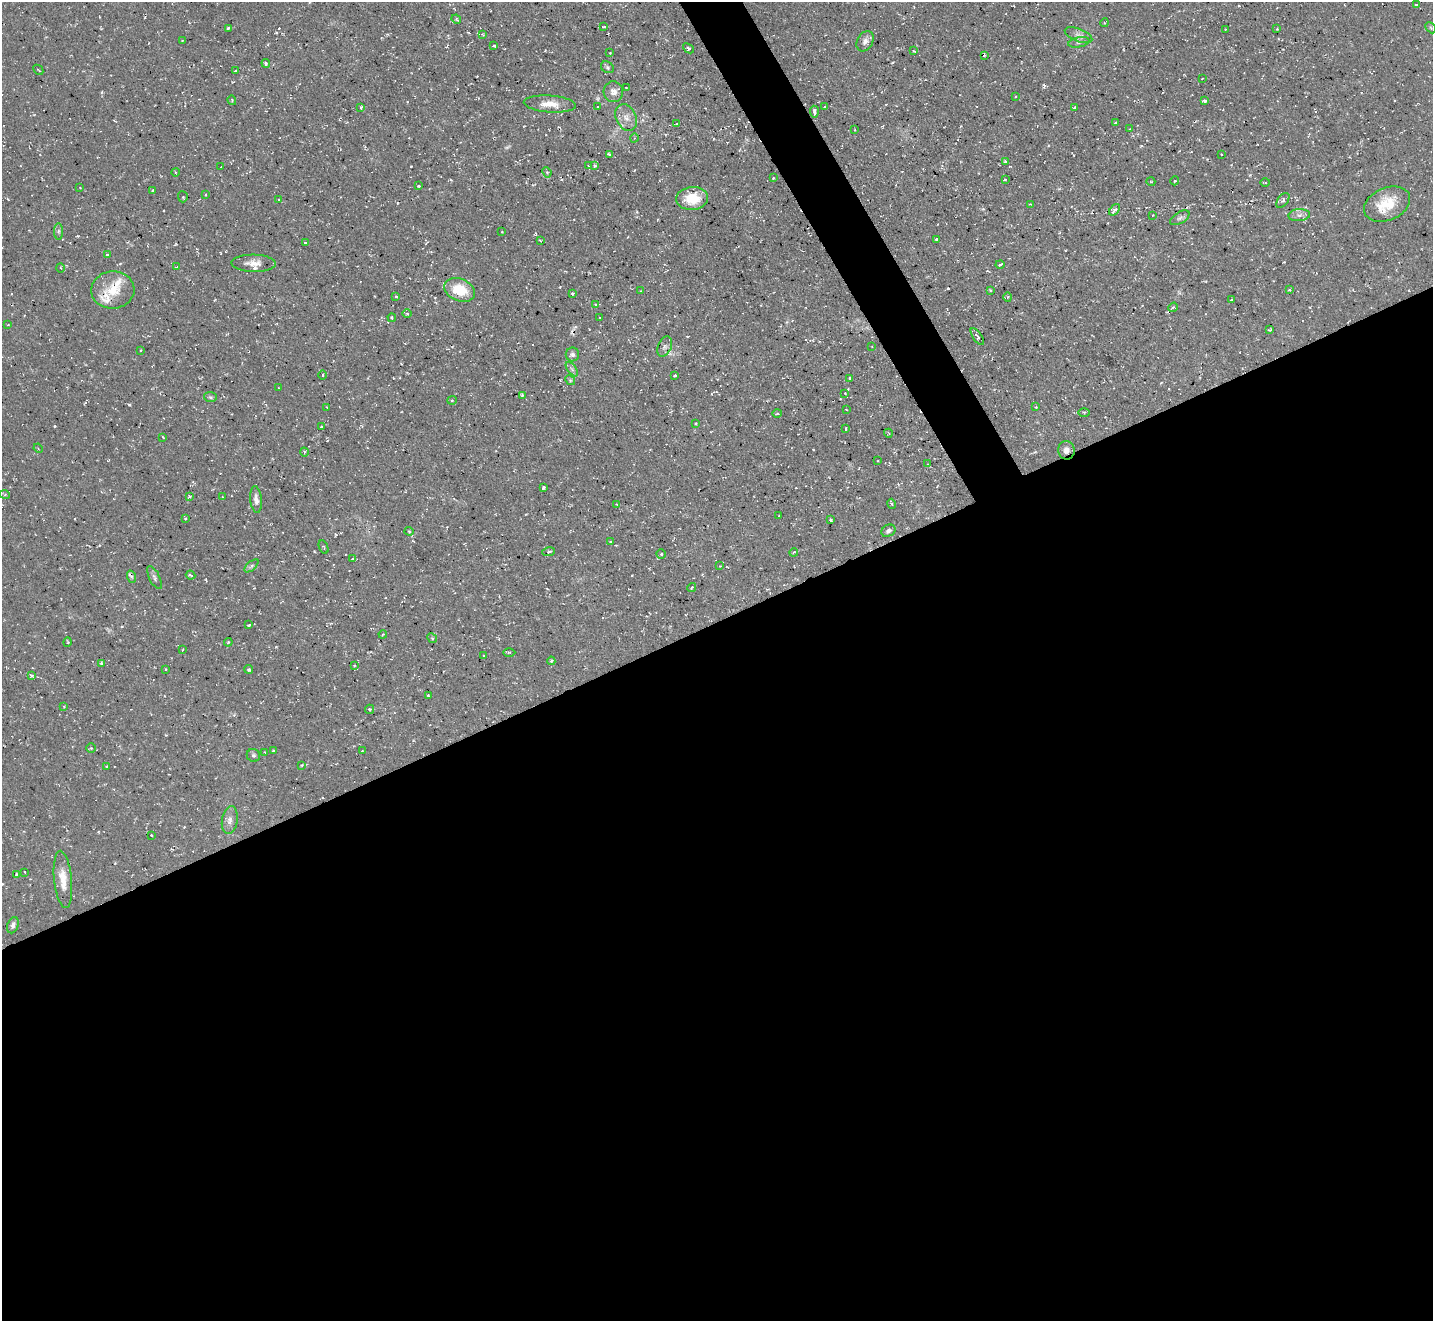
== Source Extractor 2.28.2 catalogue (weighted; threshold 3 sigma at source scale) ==
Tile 15 of 4 x 4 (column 3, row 4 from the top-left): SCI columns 2865-4295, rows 288-1606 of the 5727 x 5714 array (HDU 1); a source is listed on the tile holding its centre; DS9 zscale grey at full resolution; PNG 1435 x 1323 px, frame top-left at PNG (2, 2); each listed source drawn as its Kron ellipse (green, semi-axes under 4 px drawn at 4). Shown black and unused: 55% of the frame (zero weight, under 2 of 3 exposures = <1% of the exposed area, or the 3 px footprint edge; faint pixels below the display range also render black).
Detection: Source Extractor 2.28.2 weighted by HDU 2 'WHT'; one run over the whole footprint, this tile lists its part. Background 0.0548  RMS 0.0065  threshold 0.0293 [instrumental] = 3 sigma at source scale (4.5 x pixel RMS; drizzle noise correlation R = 1.50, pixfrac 1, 0.05/0.05 arcsec/px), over >= 5 px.
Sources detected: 207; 1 too faint to see at this stretch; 26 cosmic-ray / hot-pixel residue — neither listed nor drawn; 3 inside a brighter listed object's ellipse — not listed separately; the other 177 listed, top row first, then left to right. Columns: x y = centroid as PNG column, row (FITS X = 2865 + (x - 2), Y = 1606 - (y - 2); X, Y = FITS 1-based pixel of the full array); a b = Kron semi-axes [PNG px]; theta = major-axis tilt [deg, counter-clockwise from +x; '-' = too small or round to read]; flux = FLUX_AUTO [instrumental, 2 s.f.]
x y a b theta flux
1416 5 4 3 - 1.2
456 19 5 3 - 0.67
1104 23 4 3 - 0.7
604 27 3 2 - 0.58
228 28 3 3 - 1.1
1431 28 6 4 -47 1
1277 29 3 3 - 0.43
1225 30 3 2 - 0.48
482 34 4 4 - 1
1078 35 14 6 -21 3.7
182 41 3 2 - 0.32
865 41 10 7 60 3.2
1079 42 11 5 12 2.1
494 45 3 3 - 1.8
688 48 6 4 -42 1.5
913 51 3 2 - 0.86
610 53 2 2 - 0.37
985 55 3 2 - 0.77
266 63 4 4 - 1.7
607 67 7 5 -35 1.3
38 70 6 2 -45 0.49
235 71 3 2 - 0.6
1202 78 3 2 - 0.61
626 88 3 2 - 0.69
613 92 10 10 - 4.5
1015 97 3 2 - 0.5
232 100 5 3 - 0.79
1205 101 4 3 - 1.9
550 104 26 8 -4 8.9
825 106 3 3 - 1.3
361 107 3 2 - 1.3
598 107 4 3 - 0.7
1074 107 3 3 - 2.9
814 112 6 3 -85 4
626 118 14 10 -63 5.7
1116 123 3 3 - 1.5
677 124 3 2 - 0.81
1129 129 3 2 - 0.61
855 130 4 3 - 0.6
634 138 4 3 - 0.6
1221 154 2 2 - 0.44
609 155 4 3 - 1.4
1005 161 3 3 - 1.6
589 165 3 3 - 0.72
595 166 3 3 - 1.3
221 167 2 2 - 0.38
175 172 4 3 - 0.61
547 172 5 4 - 1.2
773 178 3 3 - 0.49
1005 179 3 2 - 0.64
1175 181 4 4 - 0.86
1151 182 4 3 - 0.53
1265 182 5 3 - 0.6
419 186 3 3 - 1.1
80 188 3 2 - 0.38
153 191 3 3 - 2
206 195 3 2 - 0.53
183 197 5 5 - 0.84
692 198 16 11 6 18
279 199 4 3 - 0.63
1283 200 8 5 53 2.1
1030 204 3 3 - 0.49
1387 204 24 16 24 17
1114 210 6 4 50 2.6
1153 215 3 3 - 0.41
1299 215 11 6 4 2.7
1180 218 11 5 32 2
58 231 8 4 89 1.4
502 232 3 2 - 0.75
936 239 3 2 - 0.78
540 240 3 2 - 0.6
305 243 3 2 - 1.1
107 255 3 3 - 0.98
254 263 22 8 -1 6.4
1000 265 4 3 - 2.5
177 267 3 2 - 0.73
60 268 4 4 - 0.83
113 290 21 18 4 16
459 290 16 11 -21 19
990 290 3 3 - 0.72
1289 290 3 3 - 0.98
640 291 3 2 - 0.57
573 293 3 3 - 0.97
396 296 4 2 - 0.5
1008 297 4 4 - 0.78
1231 300 3 3 - 1.3
595 304 4 3 - 0.49
1173 307 5 4 - 1.2
407 313 4 3 - 0.65
600 317 3 2 - 0.43
392 318 4 3 - 0.72
8 325 3 2 - 0.69
1270 330 4 3 - 0.91
977 336 10 4 -55 1.8
872 346 2 2 - 0.52
665 347 11 6 67 2.7
140 351 3 2 - 0.54
572 354 7 6 - 2.2
572 369 8 4 -53 1.8
323 375 4 3 - 0.7
675 375 3 3 - 1.2
850 378 3 3 - 1.2
570 380 5 4 - 0.89
279 388 3 3 - 0.78
845 393 4 3 - 0.66
522 395 3 3 - 0.88
210 397 6 5 - 1.2
452 400 5 4 - 0.77
327 407 3 2 - 0.49
1036 407 3 3 - 0.75
846 409 3 2 - 0.39
1084 412 5 4 - 0.86
777 413 4 4 - 0.98
696 423 3 2 - 0.79
321 427 3 3 - 0.89
846 429 3 3 - 1.2
888 433 4 3 - 0.54
163 437 4 2 - 0.54
38 448 5 4 - 0.65
1066 450 9 8 - 3.9
304 452 4 3 - 0.72
878 461 3 2 - 0.59
928 464 4 3 - 0.62
543 488 3 3 - 1.1
5 495 5 3 - 0.75
189 497 4 3 - 1.2
222 497 3 3 - 0.63
256 499 13 5 -84 3.4
616 504 3 2 - 0.39
892 504 5 3 - 0.79
779 516 3 2 - 0.7
185 519 4 3 - 0.63
830 520 3 3 - 0.78
409 531 4 4 - 0.7
888 531 7 5 29 2
610 542 4 3 - 1.1
324 547 7 3 -65 0.68
548 552 6 4 9 1.1
794 552 4 3 - 0.7
661 554 4 4 - 0.84
352 559 4 3 - 0.73
252 566 9 4 42 1.6
720 566 3 3 - 0.42
191 575 5 3 - 1
132 577 6 4 -71 1
154 578 12 5 -64 1.8
692 587 5 3 - 0.68
249 625 4 2 - 1.4
383 634 4 3 - 0.54
432 638 5 4 - 0.86
68 642 5 3 - 0.6
228 642 4 4 - 0.87
182 650 2 2 - 0.54
509 652 6 4 0 0.84
484 656 3 3 - 2.9
551 661 4 3 - 0.89
101 663 3 2 - 0.85
354 666 3 2 - 0.49
166 669 3 3 - 0.62
249 669 4 3 - 0.81
32 676 4 3 - 3.9
428 695 3 2 - 0.81
64 707 4 3 - 0.88
369 709 5 4 - 1
91 748 4 4 - 0.86
273 751 3 3 - 0.71
362 751 3 2 - 0.35
265 752 3 2 - 0.56
253 755 7 6 - 1.5
302 765 3 3 - 0.73
106 767 4 3 - 0.88
230 820 14 7 81 3.9
151 835 2 2 - 0.61
24 872 4 2 - 0.59
17 875 3 3 - 0.85
63 879 29 9 -84 9.2
13 925 8 5 72 2.1
Overlapping masked pixels (flux is a lower limit): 1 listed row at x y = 1066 450
Unlisted compact peaks at least as high as the median listed source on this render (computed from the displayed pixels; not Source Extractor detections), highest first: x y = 129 405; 411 166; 1044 86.